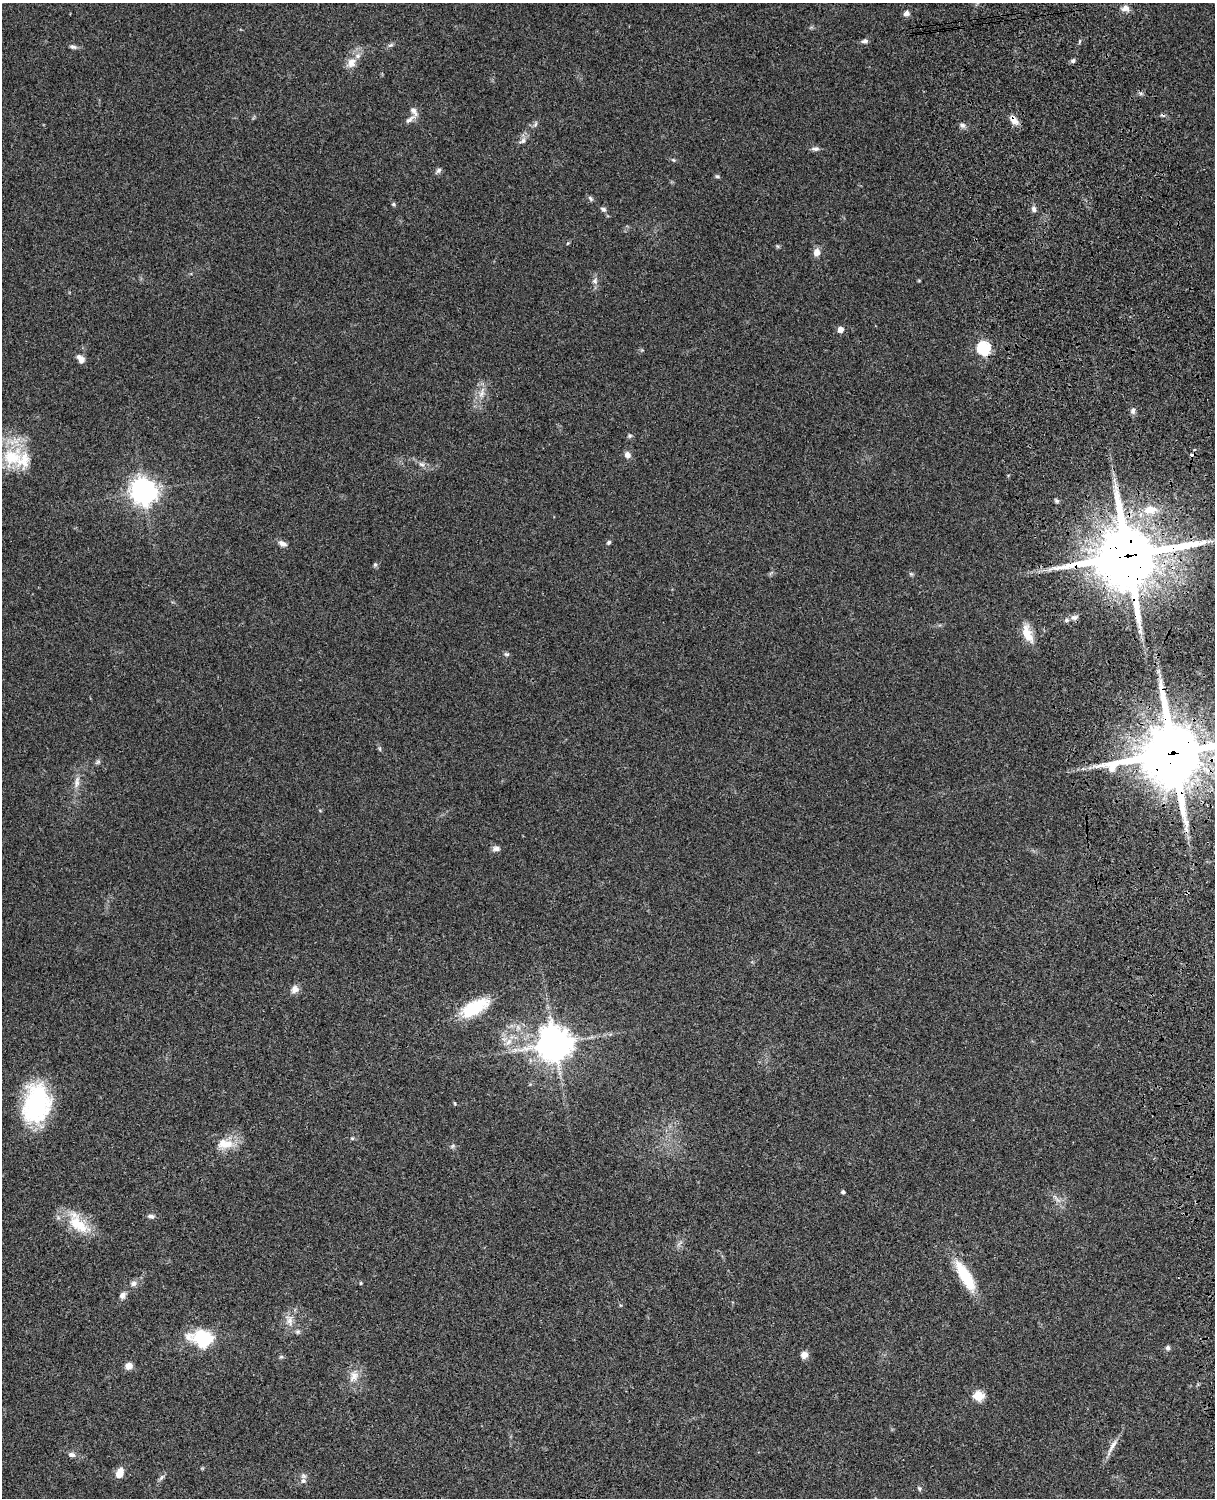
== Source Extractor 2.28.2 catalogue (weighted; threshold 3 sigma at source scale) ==
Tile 6 of 4 x 3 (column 2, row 2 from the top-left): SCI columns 1333-2545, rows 1773-3268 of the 5089 x 4927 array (HDU 1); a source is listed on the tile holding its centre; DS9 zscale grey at full resolution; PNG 1217 x 1500 px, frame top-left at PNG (2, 3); no overlay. Shown black and unused: <1% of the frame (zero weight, under 3 of 4 exposures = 6% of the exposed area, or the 3 px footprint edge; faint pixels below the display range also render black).
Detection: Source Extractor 2.28.2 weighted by HDU 2 'WHT'; one run over the whole footprint, this tile lists its part. Background 0.0961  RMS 0.0063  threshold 0.0281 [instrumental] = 3 sigma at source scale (4.5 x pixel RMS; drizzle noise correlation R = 1.50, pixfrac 1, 0.05/0.05 arcsec/px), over >= 5 px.
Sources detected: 88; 2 cosmic-ray / hot-pixel residue — not listed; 3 inside a brighter listed object's ellipse — not listed separately; the other 83 listed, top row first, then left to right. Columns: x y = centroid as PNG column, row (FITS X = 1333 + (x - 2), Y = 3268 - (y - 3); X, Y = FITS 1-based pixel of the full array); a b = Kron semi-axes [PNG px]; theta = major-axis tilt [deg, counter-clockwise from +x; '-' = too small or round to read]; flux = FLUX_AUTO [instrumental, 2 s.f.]
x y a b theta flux
1125 8 11 8 -1 3.4
906 13 6 6 - 2.7
865 41 8 5 2 1.7
390 45 8 5 26 1.3
73 47 10 5 -17 1.8
1073 61 6 5 - 1.3
351 63 14 12 61 6.1
414 111 13 6 -53 3.5
410 120 17 5 38 2.7
1013 120 13 8 -49 4.8
535 124 8 5 69 1.3
962 125 8 6 -41 1.8
523 141 10 6 34 2.4
815 149 11 5 5 1.9
673 160 7 4 -44 0.83
438 170 7 6 - 1.8
717 176 5 5 - 1
590 198 8 5 -58 1.3
393 204 6 5 - 0.91
603 209 8 5 -28 1.5
1034 209 7 5 -75 2.1
568 243 5 4 - 0.62
817 252 10 8 80 3.9
595 281 9 8 - 2.4
840 329 5 5 - 4.6
984 348 6 6 - 78
81 359 11 7 -54 3.9
482 393 17 7 72 5.5
1133 411 8 6 83 2
630 436 6 5 - 1.1
627 455 9 7 -61 2.8
12 457 33 26 41 31
422 464 9 6 -26 2.2
144 491 9 8 - 660
1057 501 6 5 - 1.1
1150 510 20 11 6 12
609 542 6 5 - 1.1
283 544 12 6 -23 2.8
1128 556 22 21 - 4100
375 565 6 5 - 1.1
911 574 6 4 -43 0.94
1074 617 10 7 5 2.3
1027 633 24 10 -68 10
506 654 8 4 -25 1.1
380 749 6 4 -71 0.87
1173 753 25 23 16 3600
98 762 8 5 36 1.2
77 782 19 7 78 4.8
496 849 11 7 3 2.2
295 989 11 9 57 3.5
474 1008 35 15 28 28
518 1027 8 6 -47 2.5
509 1042 12 7 53 4.4
554 1044 11 10 - 1100
455 1103 5 3 - 0.63
36 1104 44 29 81 64
352 1138 5 4 - 0.8
222 1143 17 14 -56 9.2
453 1146 7 6 - 1.3
843 1192 4 3 - 1.4
1057 1200 11 3 -50 1.6
151 1216 9 6 -5 1.8
78 1223 37 17 -49 20
965 1276 38 12 -59 26
134 1283 9 7 7 2.5
361 1283 5 3 - 0.58
122 1295 9 7 53 2.6
620 1305 5 3 - 0.61
290 1321 14 8 -88 4.8
298 1332 7 6 - 1.5
202 1338 30 20 -9 28
1168 1348 6 6 - 1.6
804 1355 10 9 - 3.2
281 1357 6 4 1 0.94
129 1366 9 8 - 3.7
354 1376 18 11 63 6.9
978 1396 6 5 - 34
1112 1446 27 6 60 5.2
71 1455 9 6 -12 2.4
120 1473 11 7 70 7.2
161 1477 11 4 45 1.6
303 1481 7 6 - 1.8
919 1488 7 5 -73 1.1
Overlapping masked pixels (flux is a lower limit): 3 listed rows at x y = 1013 120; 1128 556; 1173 753
Isophote crosses this tile's border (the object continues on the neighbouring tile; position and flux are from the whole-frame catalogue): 2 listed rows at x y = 12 457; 1173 753